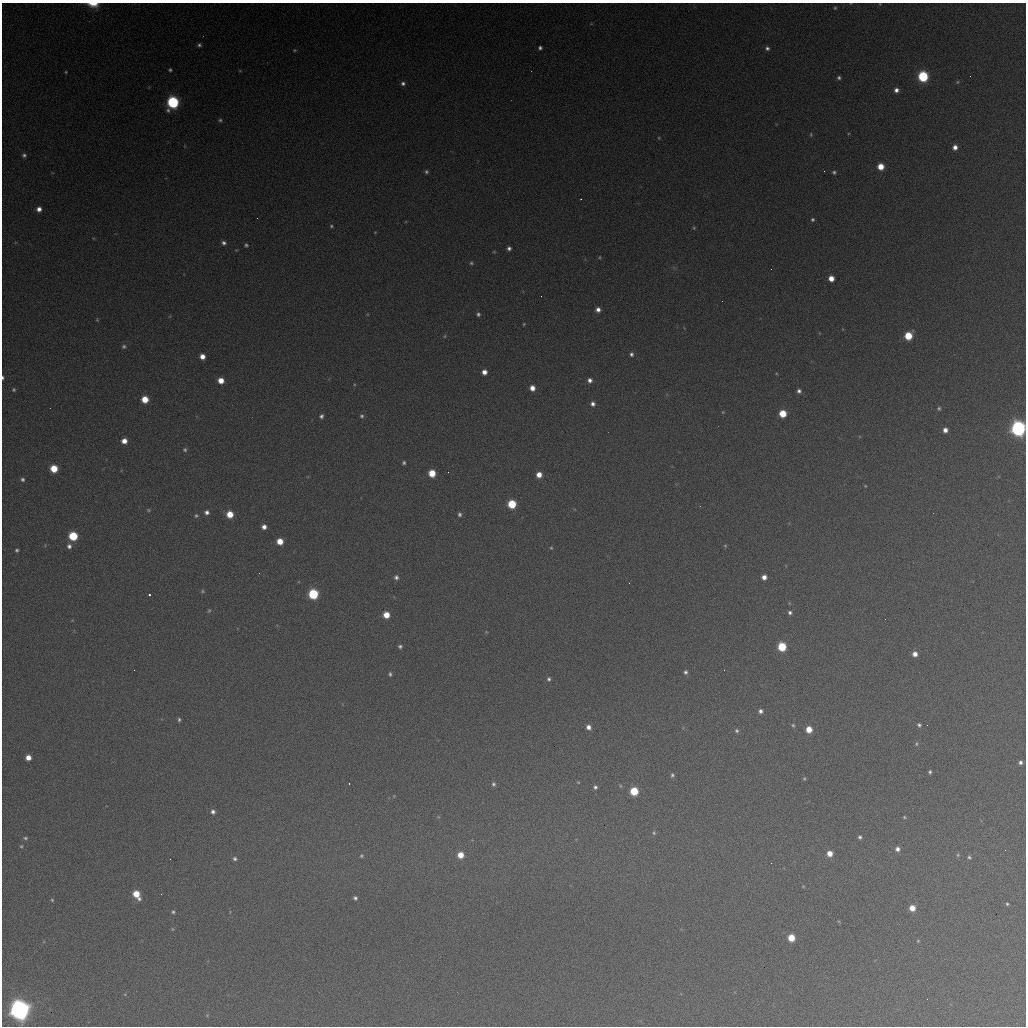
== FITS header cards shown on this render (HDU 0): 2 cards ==
NAXIS1  =                 1024 / length of data axis 1
NAXIS2  =                 1024 / length of data axis 2

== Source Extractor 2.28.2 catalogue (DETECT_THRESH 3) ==
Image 1024 x 1024 px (HDU 0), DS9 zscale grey, 1 PNG px = 1 image px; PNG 1028 x 1028 px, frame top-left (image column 1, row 1024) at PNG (2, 3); no overlay
Background 371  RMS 16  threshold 47.7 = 3 sigma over >= 5 px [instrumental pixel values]
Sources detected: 150; all 150 listed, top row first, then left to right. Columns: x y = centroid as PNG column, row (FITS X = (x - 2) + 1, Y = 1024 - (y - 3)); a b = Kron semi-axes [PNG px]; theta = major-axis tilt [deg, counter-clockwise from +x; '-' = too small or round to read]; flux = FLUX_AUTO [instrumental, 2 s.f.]
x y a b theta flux
93 4 13 6 -4 1.4e+04
880 4 3 2 - 7.3e+02
835 8 4 4 - 1.3e+03
199 45 4 4 - 2.2e+03
540 48 4 4 - 2.6e+03
767 48 6 5 - 3.1e+03
294 50 5 4 - 1.4e+03
170 70 4 4 - 1.8e+03
240 71 5 3 - 9.0e+02
66 72 4 3 - 1.2e+03
923 76 6 6 - 9.9e+04
839 78 5 4 - 2.3e+03
957 82 5 3 - 1.1e+03
403 83 5 5 - 3.0e+03
896 90 5 5 - 4.7e+03
173 102 7 6 - 1.5e+05
220 120 5 4 - 2.0e+03
811 134 6 4 -72 1.4e+03
659 138 4 4 - 1.1e+03
955 147 5 5 - 6.3e+03
24 155 5 5 - 2.7e+03
881 166 5 5 - 1.6e+04
426 172 5 4 - 2.1e+03
834 172 5 4 - 2.0e+03
581 199 2 2 - 7.3e+02
39 209 5 5 - 6.0e+03
257 218 2 2 - 5.8e+02
813 219 5 5 - 2.0e+03
331 226 5 4 - 1.5e+03
694 228 5 4 - 1.3e+03
375 232 4 3 - 8.8e+02
224 243 6 5 - 3.3e+03
246 245 4 3 - 1.8e+03
509 248 4 4 - 3.2e+03
236 250 5 3 - 9.2e+02
494 252 4 4 - 1.1e+03
599 257 5 4 - 1.2e+03
471 263 5 5 - 1.8e+03
831 278 5 5 - 1.1e+04
541 296 2 2 - 7.1e+02
598 310 5 5 - 5.4e+03
478 314 5 5 - 2.4e+03
97 320 5 4 - 1.2e+03
524 324 3 3 - 1.0e+03
445 336 5 3 - 1.0e+03
908 336 6 5 - 3.3e+04
124 346 6 6 - 2.3e+03
631 354 5 5 - 2.9e+03
202 356 5 5 - 8.2e+03
484 372 5 5 - 7.1e+03
3 378 4 2 - 2.0e+03
221 380 5 5 - 1.2e+04
590 380 5 5 - 4.6e+03
532 388 5 5 - 8.4e+03
14 390 5 5 - 1.8e+03
799 391 5 4 - 3.2e+03
145 399 5 5 - 1.9e+04
593 404 6 5 - 4.2e+03
939 408 5 5 - 1.9e+03
723 412 4 3 - 9.2e+02
783 414 6 5 - 2.4e+04
321 416 5 4 - 2.7e+03
362 416 5 5 - 2.1e+03
1018 428 7 6 - 4.2e+05
945 430 5 4 - 6.4e+03
124 441 5 5 - 9.0e+03
185 450 5 5 - 2.0e+03
404 463 4 3 - 1.9e+03
54 468 6 5 - 2.5e+04
448 472 2 2 - 7.5e+02
432 473 6 5 - 2.4e+04
539 475 5 5 - 1.0e+04
22 479 5 5 - 2.5e+03
865 486 4 3 - 8.8e+02
512 504 6 6 - 4.4e+04
148 510 6 4 -21 1.4e+03
207 512 6 5 - 4.1e+03
230 514 6 5 - 1.9e+04
459 514 5 4 - 2.4e+03
196 516 6 5 - 2.0e+03
264 527 5 5 - 5.5e+03
73 536 6 6 - 4.9e+04
280 541 5 5 - 1.5e+04
69 546 5 5 - 3.6e+03
725 546 5 4 - 1.3e+03
551 548 4 3 - 1.1e+03
17 550 4 4 - 2.0e+03
396 577 6 5 - 3.0e+03
764 577 5 5 - 6.7e+03
629 583 2 2 - 5.7e+02
203 591 5 4 - 1.5e+03
313 594 6 6 - 8.2e+04
149 595 3 3 - 2.9e+03
209 611 5 4 - 1.4e+03
790 612 5 4 - 2.7e+03
386 615 5 5 - 1.7e+04
885 619 2 2 - 2.2e+03
400 646 5 4 - 2.3e+03
782 647 6 5 - 4.8e+04
915 654 5 5 - 7.0e+03
724 670 2 2 - 9.4e+02
685 672 5 5 - 2.6e+03
390 674 6 4 -89 2.2e+03
549 679 6 5 - 2.6e+03
760 711 5 5 - 3.5e+03
179 720 4 3 - 1.9e+03
793 725 6 4 -72 1.6e+03
919 725 5 4 - 2.3e+03
588 727 5 4 - 5.4e+03
809 729 5 5 - 1.6e+04
737 731 5 5 - 1.9e+03
916 744 7 4 85 1.7e+03
28 757 5 5 - 9.4e+03
1020 762 4 4 - 3.3e+03
930 772 4 3 - 1.8e+03
672 775 5 5 - 2.2e+03
804 778 5 4 - 1.4e+03
578 782 4 3 - 9.0e+02
349 783 2 2 - 7.0e+02
493 784 6 5 - 2.4e+03
595 787 4 4 - 2.4e+03
634 791 6 5 - 4.1e+04
213 812 5 5 - 3.5e+03
904 817 4 3 - 1.2e+03
654 833 7 5 -76 2.0e+03
860 837 5 4 - 2.4e+03
25 838 6 4 -2 2.0e+03
21 846 5 4 - 1.3e+03
897 849 5 5 - 4.6e+03
830 853 5 5 - 1.1e+04
460 855 6 6 - 1.4e+04
958 855 5 4 - 1.4e+03
361 856 5 4 - 1.6e+03
969 857 5 4 - 1.8e+03
235 859 5 5 - 2.4e+03
771 863 2 2 - 4.7e+02
803 886 4 3 - 9.0e+02
136 894 8 5 -58 2.2e+04
161 894 2 2 - 4.9e+02
355 898 4 4 - 2.5e+03
52 900 4 4 - 1.3e+03
1007 904 4 3 - 1.4e+03
912 908 5 5 - 1.3e+04
173 912 5 4 - 1.7e+03
172 929 5 3 - 1.1e+03
791 938 5 5 - 2.3e+04
918 941 4 3 - 1.0e+03
927 999 2 2 - 5.7e+02
20 1010 8 7 - 1.1e+06
207 1015 5 3 - 9.7e+02
At the frame edge (FLAGS 8, measured only in part): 4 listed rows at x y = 93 4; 880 4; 3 378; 1018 428